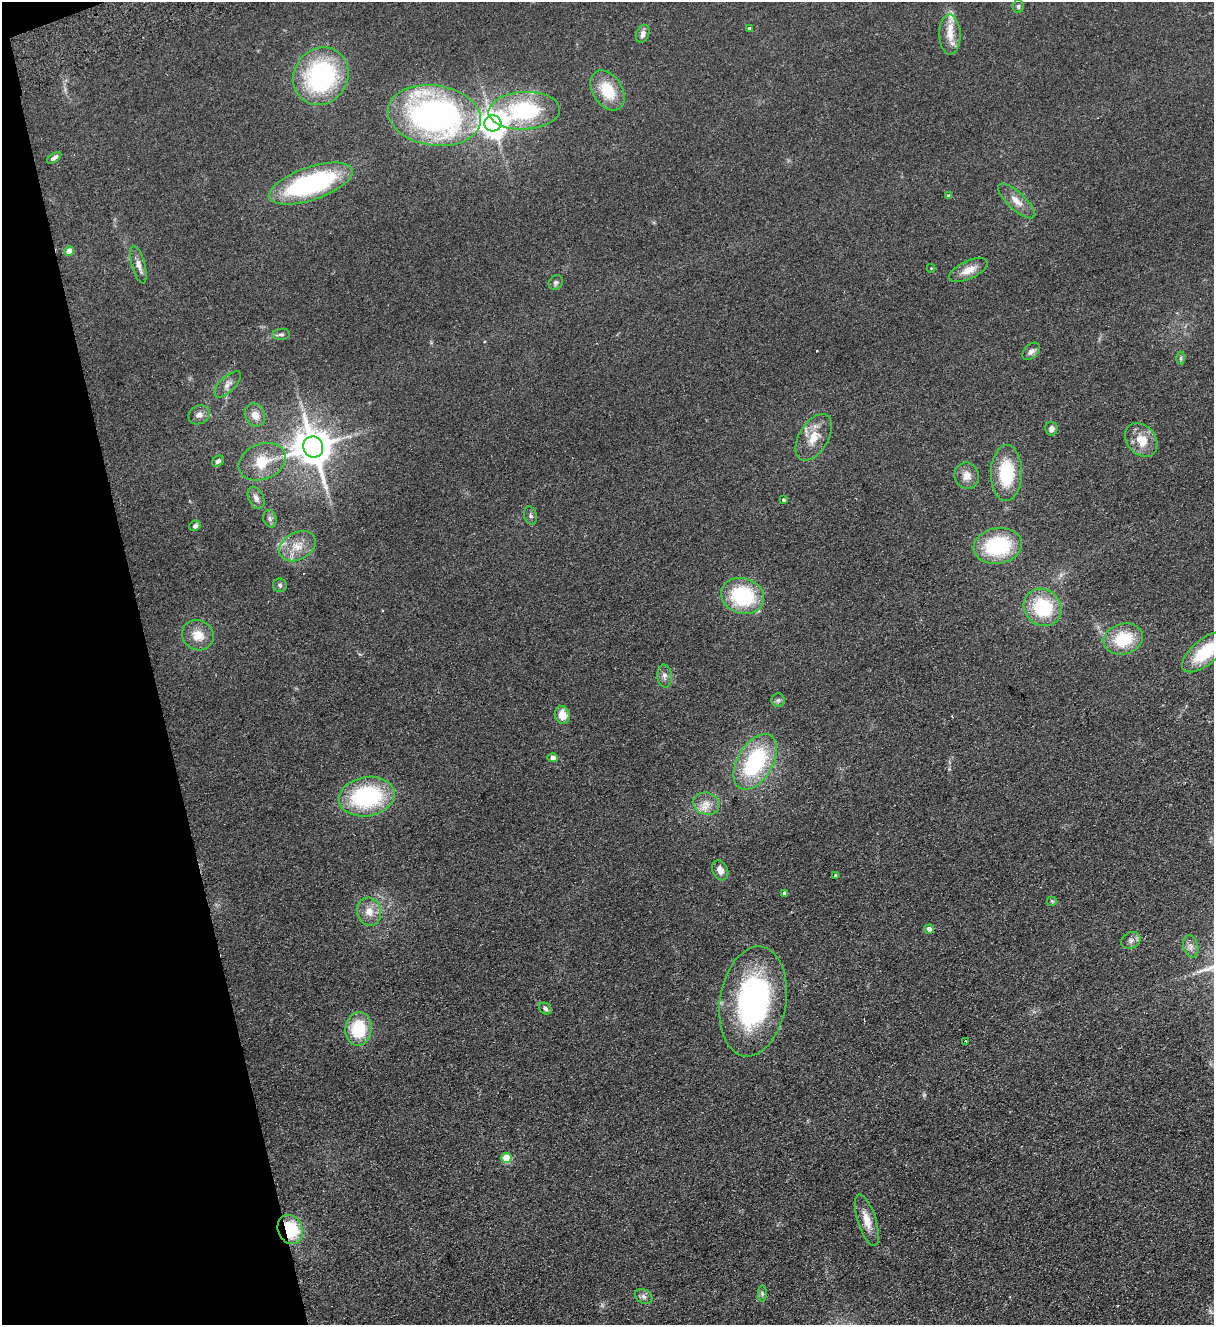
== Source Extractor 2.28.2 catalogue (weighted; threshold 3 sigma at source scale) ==
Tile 5 of 4 x 4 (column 1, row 2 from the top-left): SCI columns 294-1505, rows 2701-4023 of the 5314 x 5400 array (HDU 1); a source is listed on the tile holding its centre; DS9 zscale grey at full resolution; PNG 1216 x 1327 px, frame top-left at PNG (2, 2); each listed source drawn as its Kron ellipse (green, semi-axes under 4 px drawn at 4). Shown black and unused: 12% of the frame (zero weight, under 2 of 3 exposures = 3% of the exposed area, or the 3 px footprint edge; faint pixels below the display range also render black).
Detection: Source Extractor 2.28.2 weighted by HDU 2 'WHT'; one run over the whole footprint, this tile lists its part. Background 0.0777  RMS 0.01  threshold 0.0467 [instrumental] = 3 sigma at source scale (4.5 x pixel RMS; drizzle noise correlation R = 1.50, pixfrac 1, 0.05/0.05 arcsec/px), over >= 5 px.
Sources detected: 72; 2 cosmic-ray / hot-pixel residue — neither listed nor drawn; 1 inside a brighter listed object's ellipse — not listed separately; the other 69 listed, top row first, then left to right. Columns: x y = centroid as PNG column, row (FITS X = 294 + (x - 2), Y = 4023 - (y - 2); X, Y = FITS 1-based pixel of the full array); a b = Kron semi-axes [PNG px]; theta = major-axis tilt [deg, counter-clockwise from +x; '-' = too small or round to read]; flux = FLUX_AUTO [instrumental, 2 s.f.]
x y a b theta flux
1018 6 6 5 - 2.3
749 29 4 3 - 2.6
643 34 9 6 69 5.3
950 34 20 10 -88 13
321 76 30 27 56 140
607 90 22 14 -57 31
524 111 36 19 3 92
434 115 47 30 -9 330
493 123 8 8 - 1200
54 158 8 4 35 2.7
311 184 44 16 19 150
948 196 3 3 - 1.7
1017 201 24 8 -43 10
69 251 5 5 - 10
139 265 19 6 -75 6.3
931 268 4 4 - 0.9
968 270 21 9 25 12
556 282 8 6 48 2.5
281 334 9 5 6 2.8
1031 351 10 7 44 4
1181 358 6 4 90 1.5
228 384 17 7 44 5.6
199 415 11 9 32 5.1
255 415 12 10 -65 9.7
1051 429 7 6 - 4.2
814 437 26 14 59 19
1141 440 19 14 -48 19
313 447 11 9 -61 2700
218 461 6 5 - 3
262 462 24 17 22 26
1006 473 28 15 89 49
967 476 13 12 - 9.3
256 498 12 7 -65 4.7
783 500 4 4 - 1.5
531 516 9 6 -74 2.6
270 519 9 6 -75 3.1
195 526 6 5 - 3.4
297 546 19 13 28 17
998 546 24 17 9 72
280 585 7 6 - 2.3
743 596 22 18 -17 77
1043 607 20 17 -40 55
198 635 16 15 - 15
1123 639 20 15 16 39
1205 652 28 12 39 48
665 676 11 7 -86 4.5
778 700 6 6 - 2.3
562 715 9 7 -72 14
553 758 5 4 - 4.9
755 762 30 17 59 96
367 797 28 19 10 110
706 804 13 11 -17 9.8
720 870 10 7 -64 7.5
835 876 4 3 - 1.6
785 893 4 4 - 3.3
1052 901 5 5 - 1.2
369 912 14 12 -76 11
929 929 5 4 - 5.3
1131 940 10 8 25 4.3
1191 947 11 7 -73 4.6
753 1001 55 33 81 210
545 1009 7 5 -34 2.6
358 1029 17 13 85 44
966 1041 3 2 - 1.1
506 1158 5 5 - 31
867 1220 27 9 -72 13
290 1229 15 12 -67 48
762 1293 8 4 -90 1.9
644 1296 9 7 -32 3.6
Overlapping masked pixels (flux is a lower limit): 1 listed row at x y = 290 1229
Isophote crosses this tile's border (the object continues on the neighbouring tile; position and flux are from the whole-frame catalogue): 1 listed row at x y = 1205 652